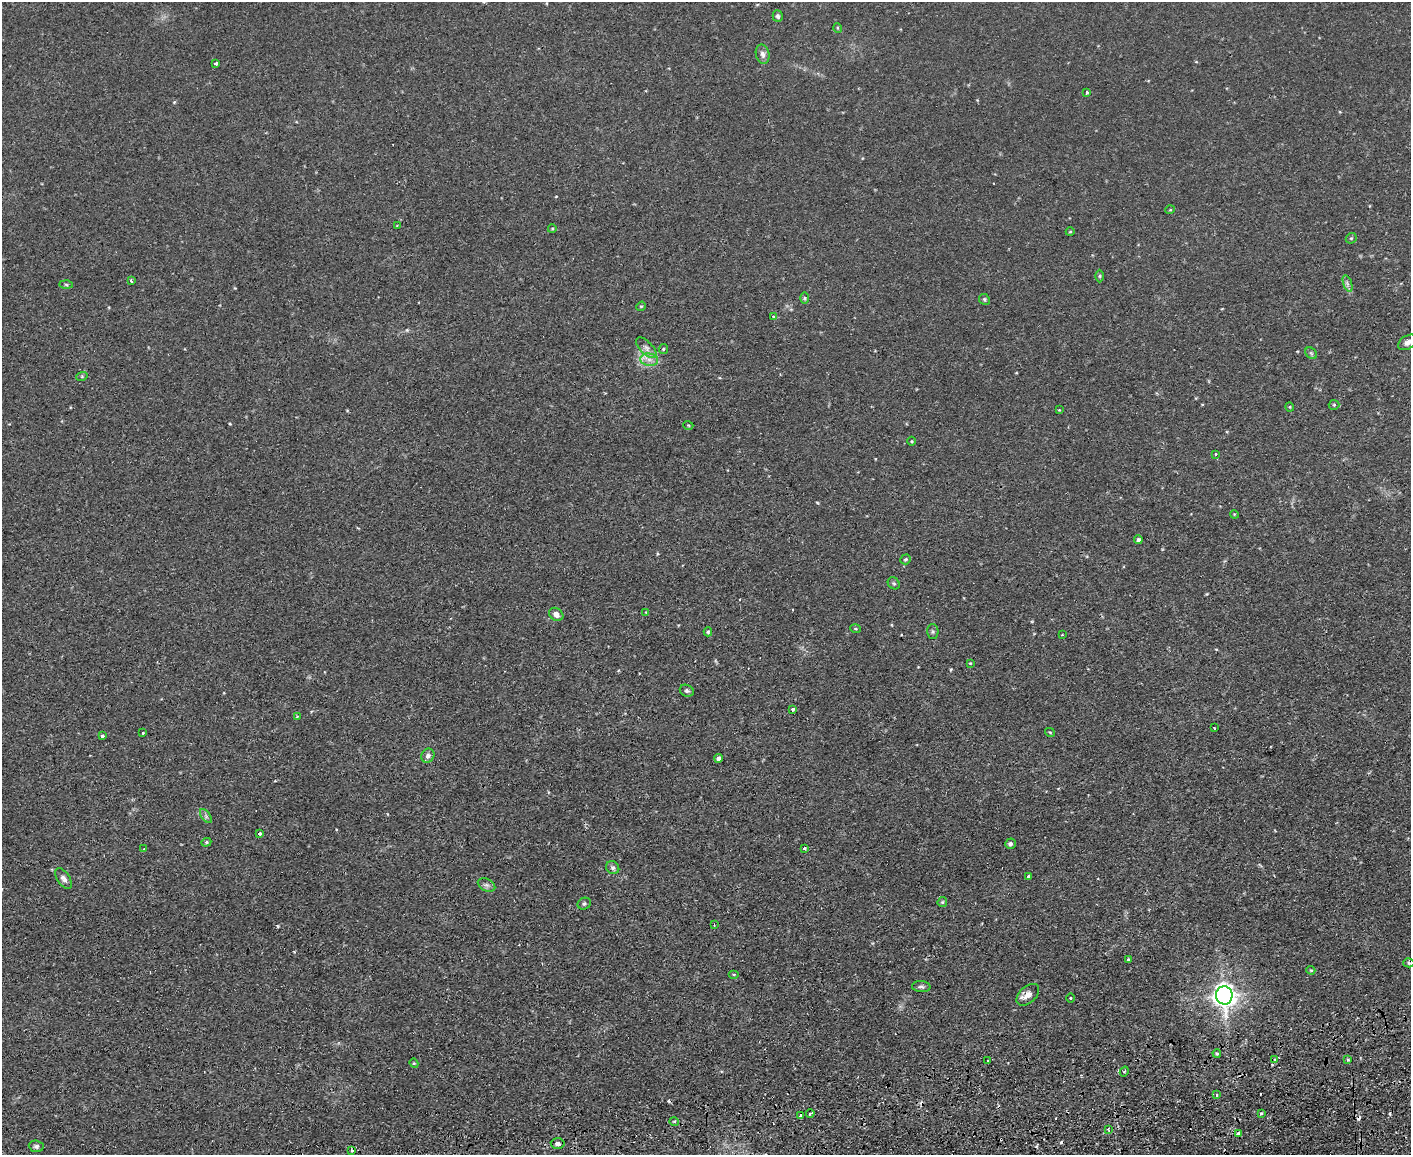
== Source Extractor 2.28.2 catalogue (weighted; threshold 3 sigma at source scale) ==
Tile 5 of 3 x 4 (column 2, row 2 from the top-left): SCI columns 1540-2948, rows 2363-3515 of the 4595 x 4724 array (HDU 1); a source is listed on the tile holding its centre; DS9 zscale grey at full resolution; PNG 1413 x 1157 px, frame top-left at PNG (2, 2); each listed source drawn as its Kron ellipse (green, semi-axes under 4 px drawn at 4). Shown black and unused: <1% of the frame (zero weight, under 2 of 3 exposures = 3% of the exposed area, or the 3 px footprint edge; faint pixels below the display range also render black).
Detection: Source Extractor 2.28.2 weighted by HDU 2 'WHT'; one run over the whole footprint, this tile lists its part. Background 0.0291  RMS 0.0052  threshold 0.0233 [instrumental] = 3 sigma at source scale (4.5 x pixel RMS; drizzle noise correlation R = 1.50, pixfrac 1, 0.05/0.05 arcsec/px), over >= 5 px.
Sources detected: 96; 1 too faint to see at this stretch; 8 cosmic-ray / hot-pixel residue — neither listed nor drawn; the other 87 listed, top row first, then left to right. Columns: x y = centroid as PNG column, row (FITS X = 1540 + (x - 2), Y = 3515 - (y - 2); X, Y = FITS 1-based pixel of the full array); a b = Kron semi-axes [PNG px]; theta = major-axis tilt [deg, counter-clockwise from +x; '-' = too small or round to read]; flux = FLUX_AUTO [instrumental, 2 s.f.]
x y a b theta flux
778 16 6 5 - 1.2
838 28 5 3 - 0.51
763 54 9 6 -76 2.4
216 63 3 3 - 1.9
1087 92 3 3 - 1.2
1170 210 5 3 - 0.46
397 226 3 3 - 0.58
552 229 4 3 - 0.42
1070 232 4 3 - 0.37
1351 238 6 5 - 0.72
1100 276 6 4 -90 0.78
131 281 4 3 - 0.94
1347 283 9 4 -71 1.3
66 284 6 4 -2 0.92
805 298 6 4 -89 0.6
984 299 6 5 - 0.87
641 306 5 4 - 0.61
773 316 3 3 - 0.93
1408 342 10 6 31 2.4
646 348 13 6 -45 2.6
663 349 5 4 - 0.57
1311 353 6 5 - 0.95
649 360 9 6 -7 2.8
82 376 6 3 19 0.6
1334 405 5 5 - 0.73
1290 407 4 4 - 0.58
1059 410 4 4 - 0.38
688 425 5 3 - 0.51
912 441 4 3 - 0.46
1215 454 4 3 - 0.55
1234 514 4 3 - 0.46
1138 540 4 4 - 1.1
905 559 5 5 - 0.77
894 583 6 5 - 0.89
646 612 3 3 - 0.41
556 614 7 6 - 2.8
855 629 5 3 - 0.55
708 632 4 4 - 0.65
933 632 7 5 -89 0.99
1062 635 2 2 - 0.51
970 663 3 2 - 0.39
687 691 7 5 -23 1.2
793 710 3 3 - 3.8
297 716 4 3 - 0.38
1214 728 3 2 - 0.98
1050 732 5 3 - 0.5
143 733 2 2 - 0.42
102 736 4 3 - 1.5
428 756 7 6 - 1.8
719 758 4 4 - 2.3
206 816 8 4 -54 1.1
260 834 3 3 - 2.4
206 842 5 4 - 0.75
1010 844 5 5 - 1.2
804 848 3 3 - 4
144 849 3 2 - 0.39
613 868 7 6 - 1.3
1028 876 3 3 - 0.82
64 878 12 6 -57 2.3
487 885 9 6 -26 1.6
942 902 5 4 - 0.65
584 904 7 5 26 1.1
714 925 3 2 - 0.38
1128 959 4 3 - 0.57
1409 963 5 4 - 0.76
1311 970 4 3 - 0.54
734 974 5 3 - 0.52
921 987 9 5 -4 1.3
1028 995 13 8 43 3.2
1224 995 9 8 - 370
1070 998 5 3 - 0.42
1217 1053 4 3 - 0.71
1275 1060 4 4 - 0.9
1348 1060 3 3 - 0.71
988 1061 3 2 - 0.43
414 1063 5 4 - 0.57
1124 1072 5 3 - 0.62
1217 1095 4 4 - 1
810 1113 4 2 - 0.78
1261 1113 3 3 - 1.1
800 1116 3 3 - 3
674 1121 5 3 - 0.59
1108 1129 4 3 - 0.8
1238 1133 3 3 - 1.6
558 1143 7 5 -5 1.9
36 1146 7 5 -5 1.4
352 1150 3 2 - 0.84
Isophote crosses this tile's border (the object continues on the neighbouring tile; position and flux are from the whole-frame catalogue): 1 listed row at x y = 1408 342